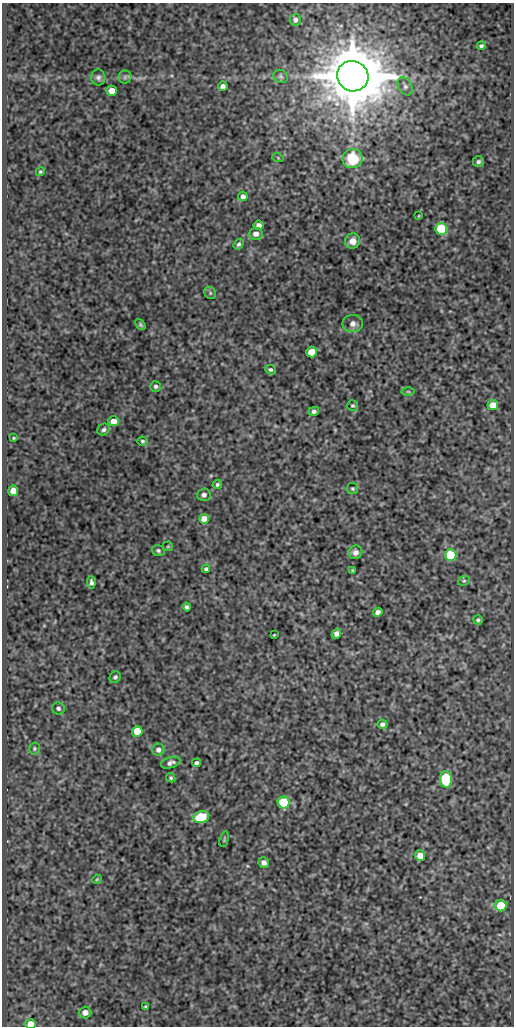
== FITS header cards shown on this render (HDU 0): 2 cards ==
NAXIS1  =                  512
NAXIS2  =                 1024

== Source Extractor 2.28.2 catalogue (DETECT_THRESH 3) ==
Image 512 x 1024 px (HDU 0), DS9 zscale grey, 1 PNG px = 1 image px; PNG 516 x 1028 px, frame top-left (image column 1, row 1024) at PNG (2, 3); each listed source drawn as its Kron ellipse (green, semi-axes under 4 px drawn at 4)
Background 91.5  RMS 0.57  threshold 1.7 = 3 sigma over >= 5 px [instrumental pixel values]
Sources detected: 72; all 72 listed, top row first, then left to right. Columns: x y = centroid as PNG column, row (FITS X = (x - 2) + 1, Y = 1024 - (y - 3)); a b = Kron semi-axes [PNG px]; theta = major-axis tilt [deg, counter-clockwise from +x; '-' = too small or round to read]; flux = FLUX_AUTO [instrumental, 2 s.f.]
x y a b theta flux
295 20 6 5 - 120
481 46 4 3 - 74
281 76 7 6 - 80
353 76 16 15 - 270000
98 77 8 7 - 120
125 77 6 6 - 91
223 86 5 4 - 160
405 86 10 6 -59 110
112 91 5 5 - 390
278 158 6 3 -19 39
353 159 10 9 - 1600
478 162 6 5 - 95
40 172 5 4 - 53
243 196 5 4 - 150
418 216 3 2 - 25
258 225 5 4 - 180
441 229 6 5 - 3300
256 234 7 6 - 210
353 241 8 7 - 310
239 244 6 4 55 80
210 293 6 5 - 73
353 324 10 8 0 200
140 325 6 4 -52 66
312 352 5 5 - 910
270 370 5 4 - 72
156 386 5 5 - 74
408 391 6 4 -1 58
493 405 5 5 - 600
353 406 5 5 - 57
314 411 5 4 - 120
113 421 5 5 - 430
104 430 6 5 - 92
14 438 3 2 - 37
142 441 5 4 - 64
217 484 5 4 - 68
352 489 5 5 - 59
13 491 5 5 - 480
204 495 6 6 - 140
204 519 5 5 - 500
168 546 5 4 - 42
158 551 6 5 - 81
355 552 7 6 - 160
451 555 6 5 - 2100
206 569 4 4 - 79
353 571 3 3 - 49
464 581 6 4 20 55
91 582 6 4 -86 110
187 607 4 4 - 90
378 612 5 4 - 210
478 620 5 4 - 66
336 634 5 4 - 170
274 635 3 2 - 31
115 677 6 5 - 73
58 708 6 6 - 110
382 724 5 4 - 120
137 731 5 5 - 750
34 748 6 5 - 64
158 750 6 6 - 150
171 763 10 5 18 150
197 763 4 4 - 89
171 778 5 4 - 59
446 779 8 6 -87 3200
284 802 6 6 - 2200
201 817 8 6 13 1600
224 839 8 4 76 54
420 856 5 5 - 460
264 863 5 5 - 190
97 879 5 3 - 39
501 906 5 5 - 1200
146 1007 4 3 - 58
85 1012 6 6 - 270
30 1024 5 5 - 490
At the frame edge (FLAGS 8, measured only in part): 1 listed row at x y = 30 1024